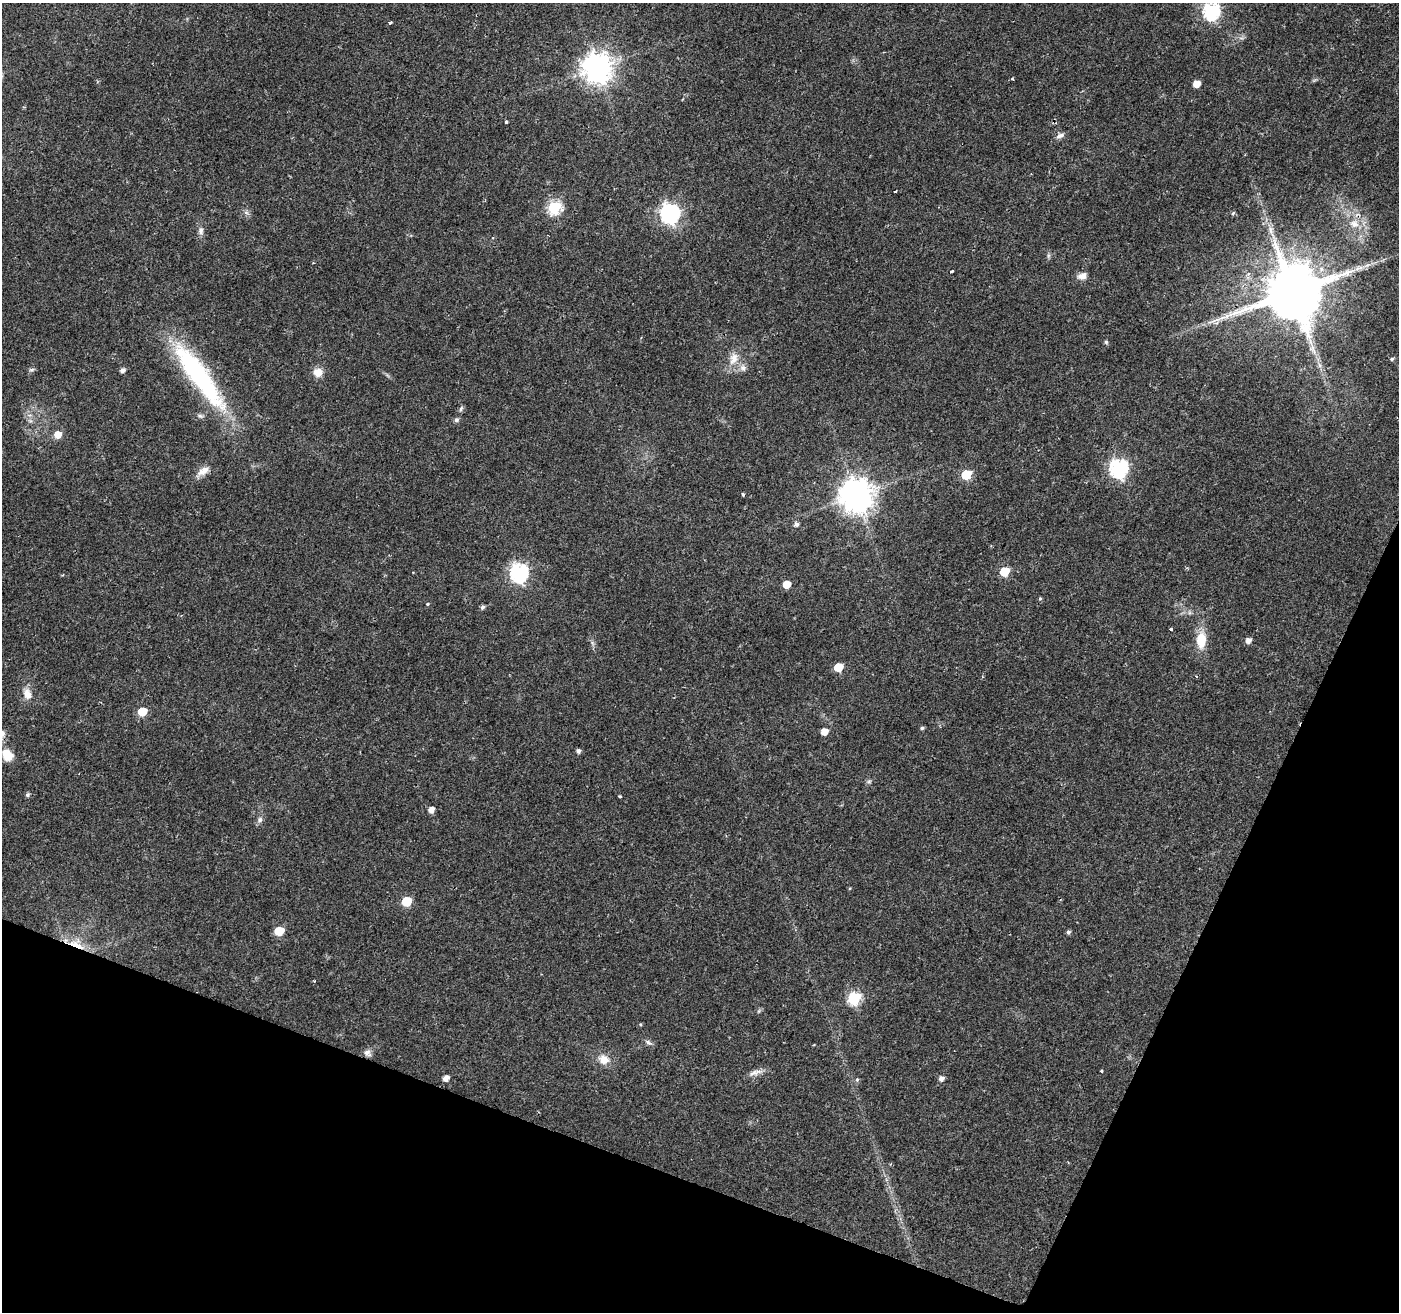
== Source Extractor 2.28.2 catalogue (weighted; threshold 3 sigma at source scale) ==
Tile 15 of 4 x 4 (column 3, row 4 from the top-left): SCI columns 2802-4198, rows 274-1583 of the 5596 x 5722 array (HDU 1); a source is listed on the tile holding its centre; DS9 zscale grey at full resolution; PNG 1401 x 1314 px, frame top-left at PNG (2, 3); no overlay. Shown black and unused: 19% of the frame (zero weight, under 2 of 3 exposures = <1% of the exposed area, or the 3 px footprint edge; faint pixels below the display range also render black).
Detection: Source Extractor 2.28.2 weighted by HDU 2 'WHT'; one run over the whole footprint, this tile lists its part. Background 0.0211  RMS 0.003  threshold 0.0135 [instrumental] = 3 sigma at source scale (4.5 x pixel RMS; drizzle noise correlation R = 1.50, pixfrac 1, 0.0396/0.0396 arcsec/px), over >= 5 px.
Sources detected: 73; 1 inside a brighter object's white glare — not listed; the other 72 listed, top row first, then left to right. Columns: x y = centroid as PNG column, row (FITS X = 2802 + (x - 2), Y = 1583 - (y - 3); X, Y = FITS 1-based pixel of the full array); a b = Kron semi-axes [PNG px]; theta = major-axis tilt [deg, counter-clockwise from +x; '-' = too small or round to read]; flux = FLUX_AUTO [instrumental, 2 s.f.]
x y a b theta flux
1211 11 7 7 - 72
390 23 3 3 - 1.1
597 68 9 9 - 430
1196 84 5 5 - 3.6
506 122 3 3 - 1.7
1060 135 11 6 23 1.2
895 191 3 2 - 0.46
554 207 7 6 - 38
246 212 7 4 -20 0.65
1233 213 6 4 43 0.45
670 214 8 8 - 120
1354 224 14 12 -12 3.9
1270 230 14 6 -74 2.1
201 231 10 7 86 1.2
1359 268 16 7 13 2.4
952 271 3 3 - 0.74
1083 276 11 8 19 2
1293 292 16 14 39 2500
1106 342 5 5 - 0.47
734 358 19 11 72 3.9
1392 359 5 4 - 0.48
743 368 10 7 -63 1.4
32 370 7 5 -4 0.62
122 370 5 4 - 1.3
318 372 11 10 - 3.1
199 375 92 20 -54 49
461 408 9 4 64 0.59
200 416 7 5 -21 0.7
456 420 7 6 - 0.71
58 435 7 6 - 3.2
1118 468 8 7 - 92
203 471 18 8 33 2.7
966 475 6 6 - 13
743 494 3 3 - 0.52
856 495 10 10 - 570
796 524 6 6 - 1
1004 572 6 5 - 11
519 573 8 7 - 99
63 575 4 3 - 0.29
787 584 6 5 - 4.2
1040 598 5 4 - 0.35
427 604 4 4 - 0.31
482 607 5 4 - 0.75
1171 629 3 3 - 1.1
1201 640 19 12 86 6.4
1248 641 6 5 - 1.5
838 667 6 5 - 8.3
27 694 15 10 -70 2.9
142 711 6 5 - 9.3
922 728 5 4 - 0.5
824 731 5 5 - 3.2
3 733 10 7 -78 1.2
578 751 5 5 - 0.85
9 756 12 9 61 3.3
869 782 7 4 1 0.51
27 795 5 4 - 0.66
620 796 3 3 - 0.42
431 810 5 5 - 1.9
260 820 8 7 - 0.99
406 901 6 6 - 14
279 931 6 5 - 10
1068 932 5 4 - 0.72
74 945 19 14 20 6.2
854 998 7 6 - 31
648 1042 10 5 -37 0.86
367 1053 9 9 - 1.5
604 1059 15 12 -29 3.5
1101 1071 3 3 - 0.58
755 1072 21 6 16 1.9
446 1078 5 5 - 2.1
941 1078 5 5 - 1.3
857 1079 6 5 - 0.48
Overlapping masked pixels (flux is a lower limit): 2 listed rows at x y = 1293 292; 74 945
Isophote crosses this tile's border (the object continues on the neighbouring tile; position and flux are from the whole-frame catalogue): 2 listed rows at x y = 1211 11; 3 733